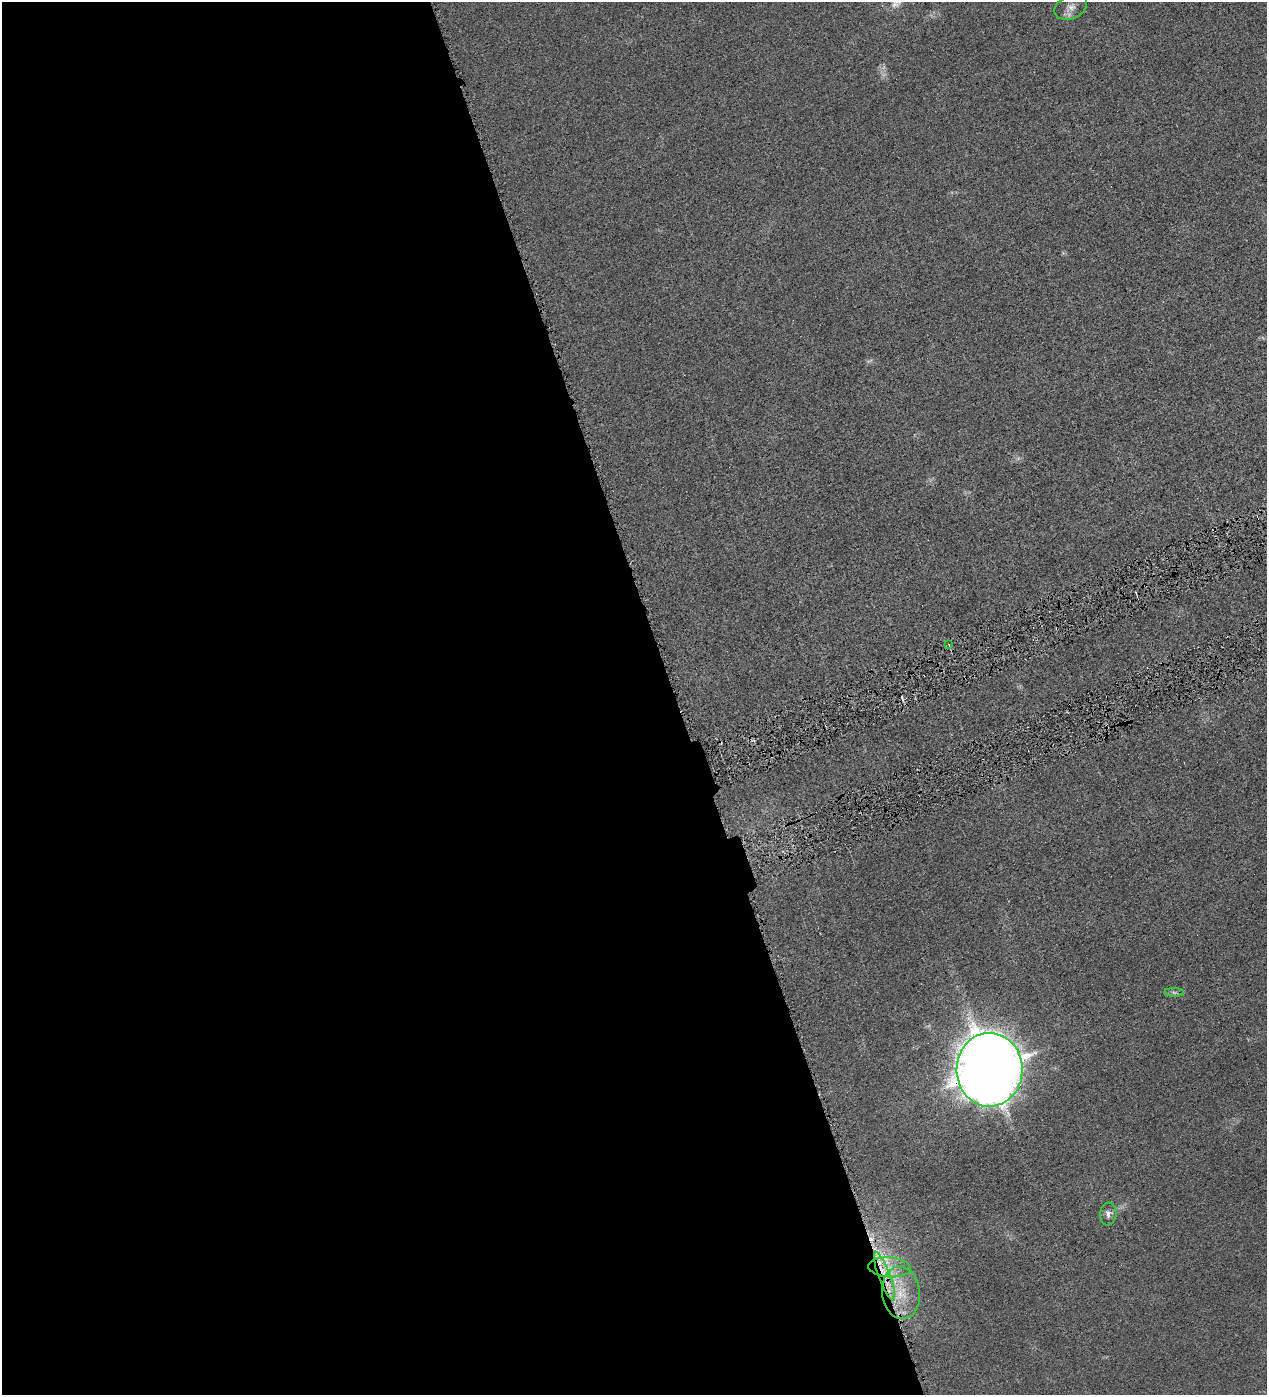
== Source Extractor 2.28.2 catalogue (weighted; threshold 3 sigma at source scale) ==
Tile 9 of 4 x 4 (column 1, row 3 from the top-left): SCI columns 162-1426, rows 1396-2788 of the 5513 x 5577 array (HDU 1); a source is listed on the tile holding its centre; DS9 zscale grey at full resolution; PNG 1269 x 1397 px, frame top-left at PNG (2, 2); each listed source drawn as its Kron ellipse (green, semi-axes under 4 px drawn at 4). Shown black and unused: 54% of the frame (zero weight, under 4 of 8 exposures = <1% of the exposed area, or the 3 px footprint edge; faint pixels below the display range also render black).
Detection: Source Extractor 2.28.2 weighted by HDU 2 'WHT'; one run over the whole footprint, this tile lists its part. Background 0.0133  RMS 0.0042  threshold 0.0173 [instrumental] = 3 sigma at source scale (4.09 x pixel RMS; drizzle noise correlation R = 1.36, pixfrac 0.8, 0.05/0.05 arcsec/px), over >= 5 px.
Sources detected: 12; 1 too faint to see at this stretch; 2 cosmic-ray / hot-pixel residue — neither listed nor drawn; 1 inside a brighter listed object's ellipse — not listed separately; the other 8 listed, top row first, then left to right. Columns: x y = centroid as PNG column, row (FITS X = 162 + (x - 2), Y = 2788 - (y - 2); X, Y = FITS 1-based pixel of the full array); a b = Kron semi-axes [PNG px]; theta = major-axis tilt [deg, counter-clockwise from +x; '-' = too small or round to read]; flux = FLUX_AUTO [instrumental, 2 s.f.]
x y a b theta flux
1071 7 17 11 24 3.1
949 645 3 2 - 0.31
1174 992 10 4 0 0.91
989 1070 37 33 89 850
1108 1214 11 8 83 2
889 1267 21 10 -4 6.8
885 1276 25 6 -70 7.9
901 1293 26 19 -83 14
Overlapping masked pixels (flux is a lower limit): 3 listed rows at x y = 989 1070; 885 1276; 901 1293